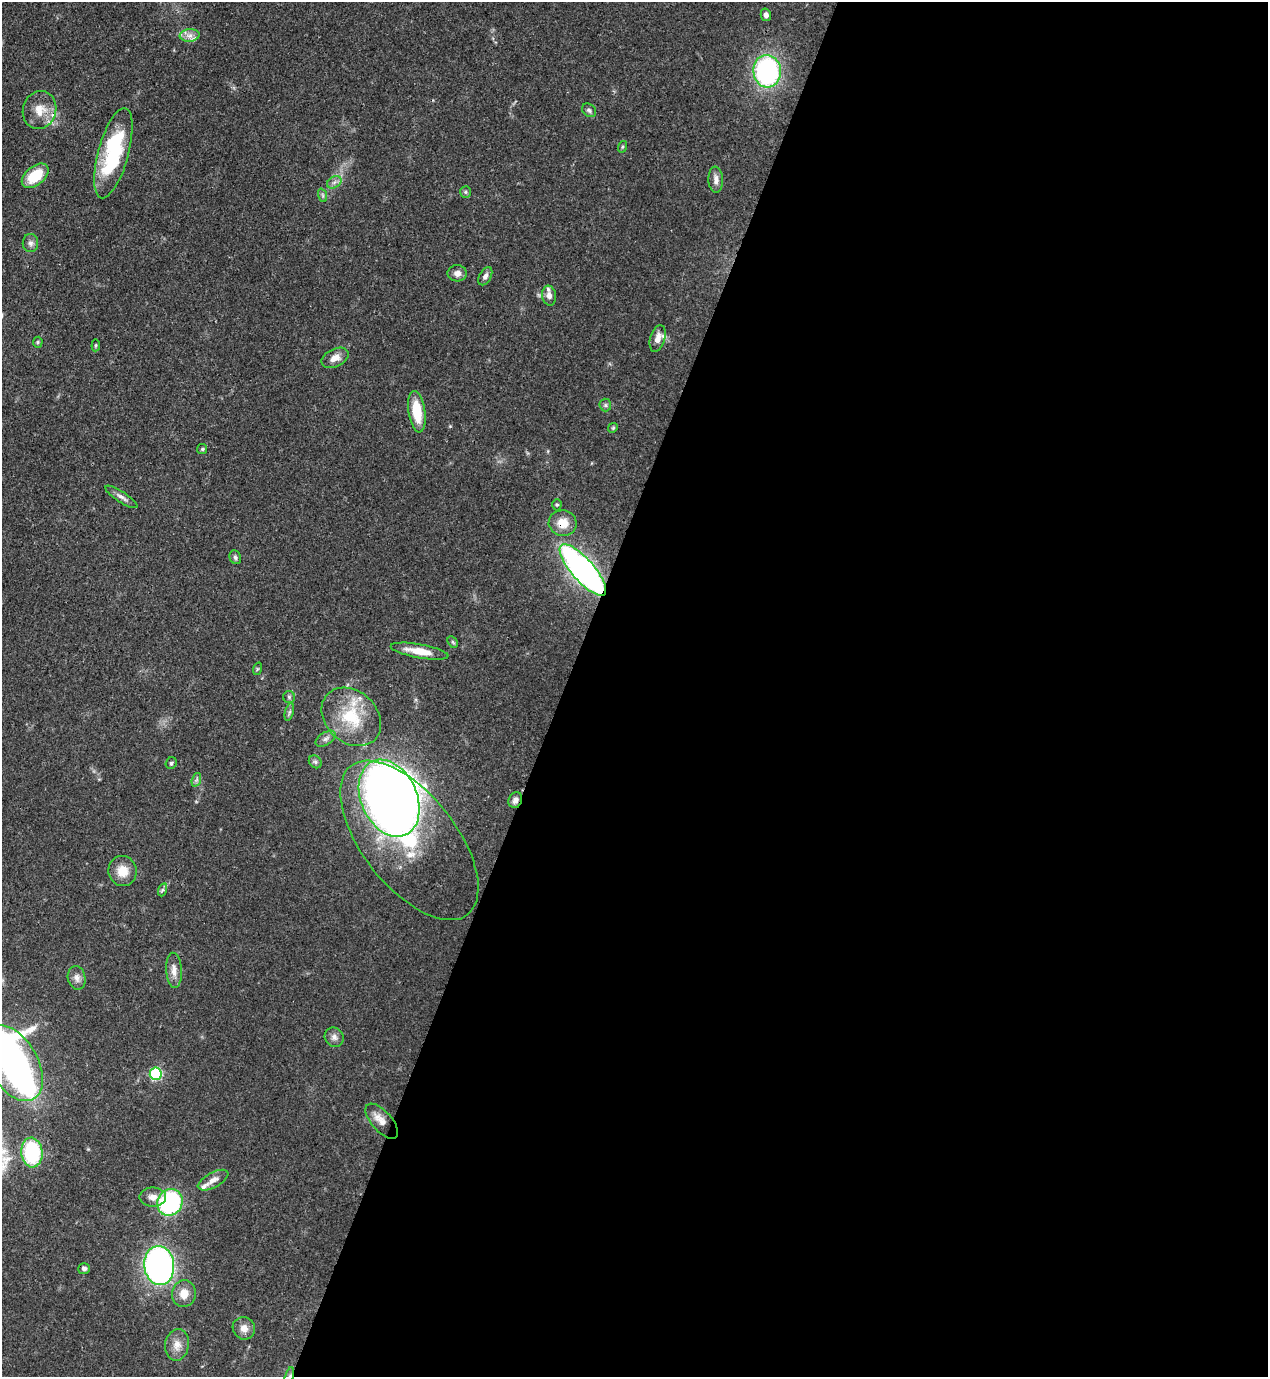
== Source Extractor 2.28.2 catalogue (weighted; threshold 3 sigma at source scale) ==
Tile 12 of 4 x 4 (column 4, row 3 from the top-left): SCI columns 4152-5417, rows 1416-2790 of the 5638 x 5579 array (HDU 1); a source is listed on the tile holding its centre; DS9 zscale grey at full resolution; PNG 1270 x 1379 px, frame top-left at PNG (2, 2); each listed source drawn as its Kron ellipse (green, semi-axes under 4 px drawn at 4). Shown black and unused: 56% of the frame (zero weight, under 3 of 4 exposures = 7% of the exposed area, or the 3 px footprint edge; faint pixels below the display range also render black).
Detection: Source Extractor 2.28.2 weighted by HDU 2 'WHT'; one run over the whole footprint, this tile lists its part. Background 0.0508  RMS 0.0034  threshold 0.0152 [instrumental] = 3 sigma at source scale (4.5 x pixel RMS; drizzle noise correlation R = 1.50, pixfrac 1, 0.05/0.05 arcsec/px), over >= 5 px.
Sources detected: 67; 1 inside a brighter object's white glare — neither listed nor drawn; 6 inside a brighter listed object's ellipse — not listed separately; the other 60 listed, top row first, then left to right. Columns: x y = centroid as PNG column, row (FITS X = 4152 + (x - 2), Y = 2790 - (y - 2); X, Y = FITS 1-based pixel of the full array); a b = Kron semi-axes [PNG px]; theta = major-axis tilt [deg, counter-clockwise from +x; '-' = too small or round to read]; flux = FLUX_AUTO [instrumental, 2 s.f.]
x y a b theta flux
766 15 6 5 - 1.1
190 35 10 6 5 1.8
767 71 16 13 -84 59
40 110 19 16 72 5.9
589 110 8 6 -40 0.81
622 147 6 4 71 0.4
113 153 46 15 75 31
35 176 15 9 40 11
716 180 13 7 -86 2
334 182 8 5 31 1.1
465 192 6 5 - 0.59
322 195 7 4 -71 0.6
30 243 9 8 - 1.3
457 273 9 8 - 2
485 276 10 6 60 1.4
549 296 10 7 -83 1.9
658 339 14 7 74 2.7
38 342 5 5 - 0.45
96 345 6 4 85 0.45
335 358 14 9 27 3.1
605 405 6 6 - 0.67
417 412 21 8 -81 9.7
613 428 5 4 - 0.42
202 449 5 5 - 0.51
121 497 19 5 -33 1.7
557 505 6 4 90 0.51
563 523 14 12 -12 5.4
235 557 7 5 -66 0.73
583 570 33 11 -49 120
453 642 6 4 -59 0.51
420 651 29 7 -10 6.3
257 669 6 4 71 0.46
289 697 6 6 - 0.68
289 712 9 4 76 0.74
351 717 33 25 -43 17
326 739 11 6 32 1.3
315 762 7 5 -44 0.76
171 763 6 5 - 0.62
196 780 7 4 71 0.76
389 798 40 28 -66 330
515 800 8 6 66 1.5
409 840 94 46 -52 53
123 871 15 14 - 5.4
162 890 7 4 71 0.61
174 970 18 8 -86 2.9
77 978 12 9 -79 1.9
334 1037 10 9 - 1.6
13 1063 41 24 -60 270
156 1074 6 6 - 32
382 1121 21 10 -48 3.9
32 1152 15 10 -85 28
213 1180 17 7 28 2.3
153 1197 13 9 0 2.8
170 1202 14 12 60 44
159 1266 19 15 -84 110
84 1269 6 5 - 0.92
184 1294 13 12 - 4
244 1328 11 11 - 2.5
177 1345 16 12 82 3.5
289 1376 9 4 74 0.97
Overlapping masked pixels (flux is a lower limit): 4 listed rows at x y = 563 523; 583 570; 515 800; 289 1376
Isophote crosses this tile's border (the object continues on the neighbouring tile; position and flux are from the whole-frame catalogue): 2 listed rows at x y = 13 1063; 289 1376